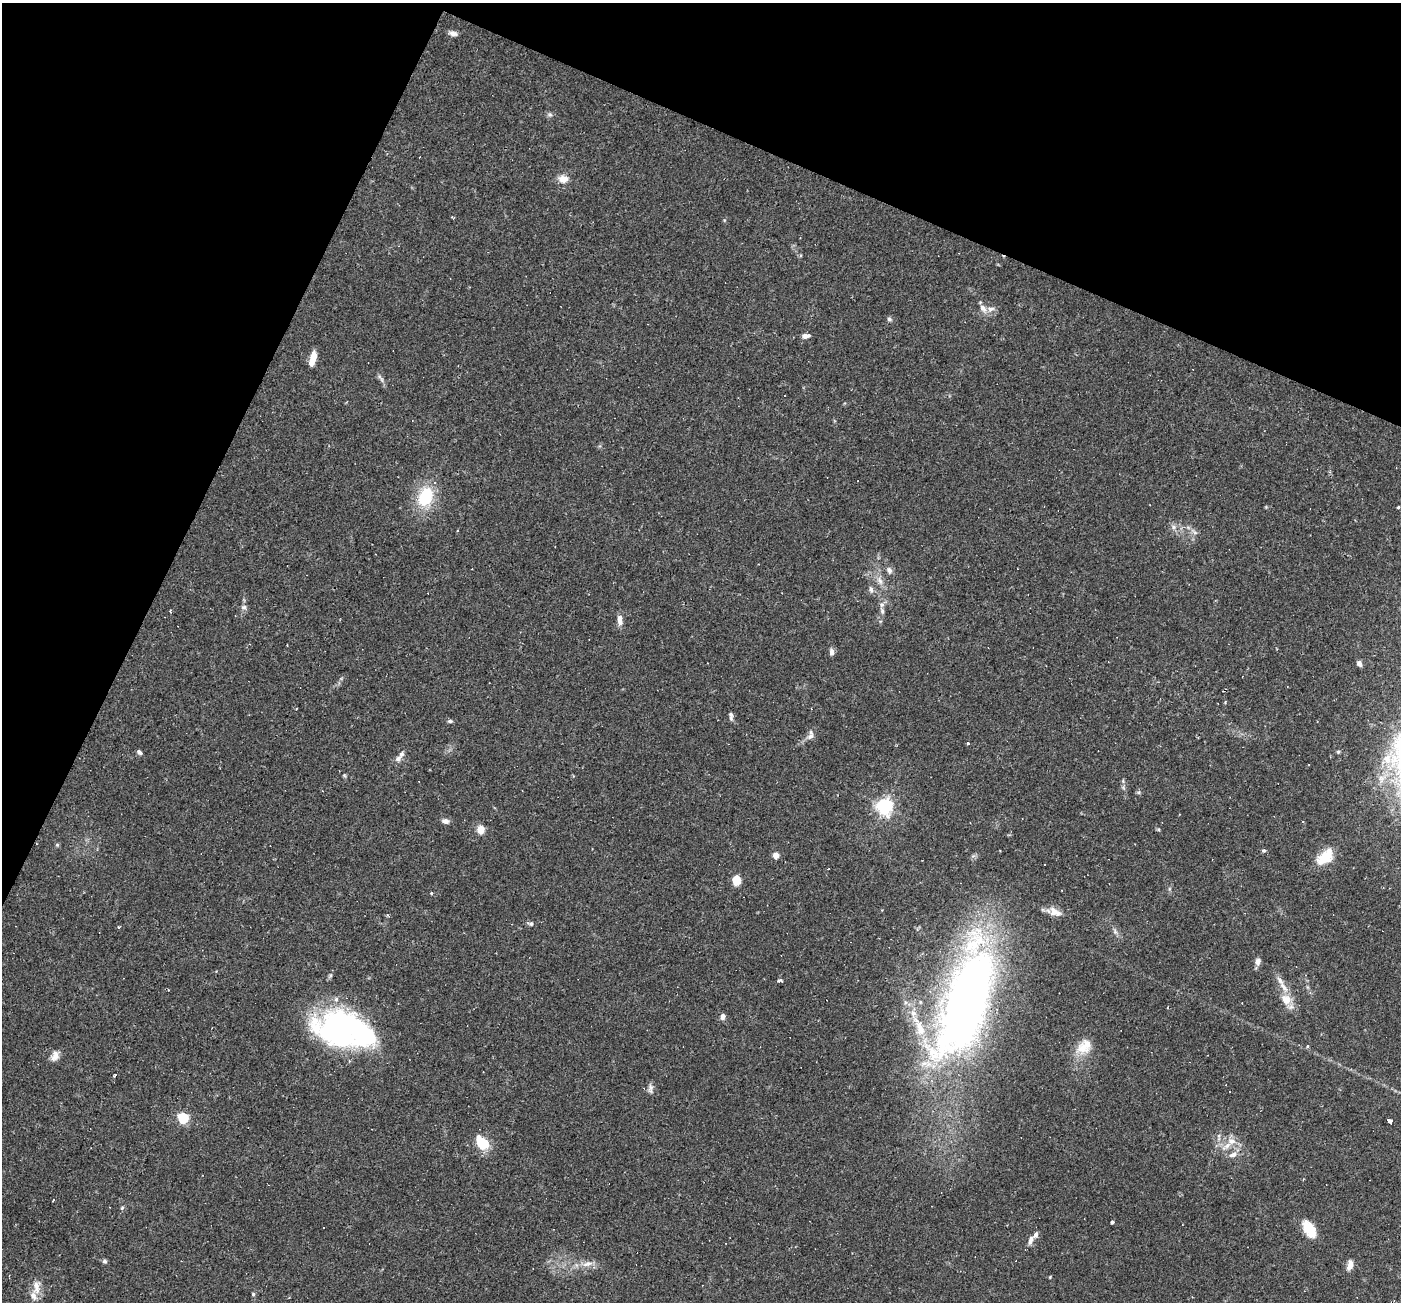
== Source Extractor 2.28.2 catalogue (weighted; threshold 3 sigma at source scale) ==
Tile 2 of 4 x 4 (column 2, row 1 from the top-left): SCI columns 1400-2798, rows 4174-5473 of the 5597 x 5610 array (HDU 1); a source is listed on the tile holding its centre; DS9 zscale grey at full resolution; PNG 1403 x 1304 px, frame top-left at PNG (2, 3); no overlay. Shown black and unused: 22% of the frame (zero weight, under 2 of 3 exposures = <1% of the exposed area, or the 3 px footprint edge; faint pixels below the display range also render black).
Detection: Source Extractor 2.28.2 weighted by HDU 2 'WHT'; one run over the whole footprint, this tile lists its part. Background 0.0261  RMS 0.0043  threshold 0.0194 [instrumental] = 3 sigma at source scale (4.5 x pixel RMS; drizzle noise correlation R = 1.50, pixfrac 1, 0.05/0.05 arcsec/px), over >= 5 px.
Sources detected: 85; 3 inside a brighter object's white glare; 3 cosmic-ray / hot-pixel residue — not listed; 10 inside a brighter listed object's ellipse — not listed separately; the other 69 listed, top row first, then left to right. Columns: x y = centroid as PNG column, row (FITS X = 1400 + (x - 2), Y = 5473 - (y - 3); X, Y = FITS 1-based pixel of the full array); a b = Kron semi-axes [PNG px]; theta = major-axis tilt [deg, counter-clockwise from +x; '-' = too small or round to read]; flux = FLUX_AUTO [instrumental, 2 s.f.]
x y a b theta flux
453 33 10 6 -13 1.9
550 115 7 4 -1 0.85
563 179 13 9 -4 3.6
452 217 3 3 - 0.39
983 308 13 7 -53 2.3
889 319 6 5 - 0.92
806 336 10 6 13 1.8
313 358 15 6 76 5.7
382 379 8 3 -59 0.97
425 497 20 14 69 20
1398 507 3 3 - 0.85
1173 527 8 6 -23 1.5
889 570 9 7 -78 1.6
880 581 11 7 -66 2.5
871 589 9 5 -70 1.2
882 605 7 6 - 1.4
244 607 8 5 10 1.1
170 611 3 3 - 0.49
620 620 13 6 -84 3
831 652 8 5 -89 1.7
1359 663 6 5 - 1.4
731 716 12 5 -85 1.2
450 721 6 4 -1 0.79
810 735 13 7 76 1.9
968 743 3 3 - 0.85
139 752 7 5 -45 0.98
398 758 11 7 42 1.8
1387 759 13 12 - 5.5
344 775 5 4 - 0.5
884 806 6 6 - 130
445 821 8 6 2 1.8
480 830 9 7 -89 4.3
1264 851 5 3 - 0.59
776 855 5 5 - 4
1325 857 25 14 42 9.2
736 880 5 5 - 20
431 893 4 3 - 0.4
1054 910 15 11 -73 3.7
387 915 5 3 - 0.47
531 924 8 5 -19 0.91
119 927 3 3 - 0.79
1258 961 8 6 79 1.9
779 981 5 3 - 1.7
1286 999 16 13 -66 5.5
966 1002 114 38 72 370
913 1013 8 7 - 2.3
723 1016 7 6 - 1.6
337 1030 43 34 -31 100
1308 1046 3 3 - 1.1
1082 1048 18 17 - 7.4
55 1056 13 8 70 2.9
115 1076 3 3 - 0.89
650 1087 11 7 81 1.7
183 1118 5 5 - 42
1389 1121 4 3 - 13
1231 1141 12 9 -22 3.8
482 1143 11 8 -40 20
1233 1155 11 7 21 2.4
53 1200 4 3 - 1.3
122 1208 4 3 - 2.3
1112 1222 3 3 - 1.2
1308 1228 14 11 -60 9.6
1030 1240 12 6 70 2.1
105 1261 6 5 - 0.95
587 1264 17 7 14 3.4
1350 1265 11 6 72 3.1
1050 1277 4 3 - 0.35
36 1287 20 9 90 4.3
253 1294 4 4 - 0.57